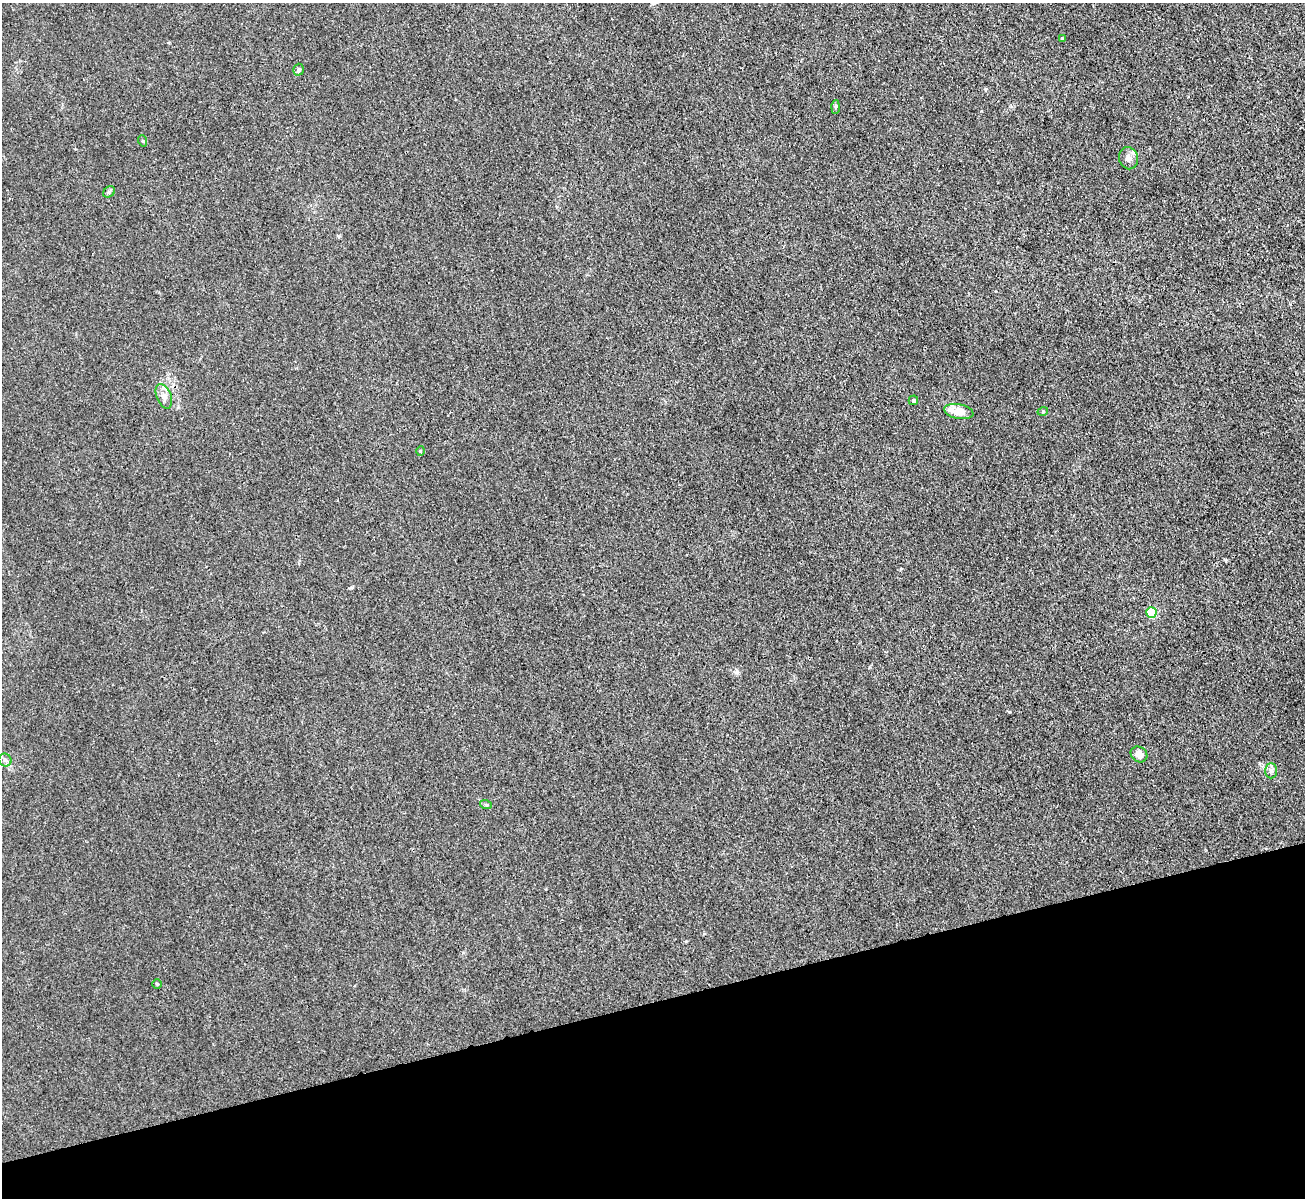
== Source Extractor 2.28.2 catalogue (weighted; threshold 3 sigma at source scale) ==
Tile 14 of 4 x 4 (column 2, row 4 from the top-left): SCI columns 1305-2607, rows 145-1340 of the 5214 x 5196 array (HDU 1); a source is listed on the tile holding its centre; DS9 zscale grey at full resolution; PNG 1307 x 1200 px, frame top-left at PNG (2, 3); each listed source drawn as its Kron ellipse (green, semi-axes under 4 px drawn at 4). Shown black and unused: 16% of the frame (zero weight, under 3 of 4 exposures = <1% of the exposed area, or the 3 px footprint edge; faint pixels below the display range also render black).
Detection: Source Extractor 2.28.2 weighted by HDU 2 'WHT'; one run over the whole footprint, this tile lists its part. Background 0.0411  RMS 0.0057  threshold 0.0255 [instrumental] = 3 sigma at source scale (4.5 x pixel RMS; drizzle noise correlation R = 1.50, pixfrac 1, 0.05/0.05 arcsec/px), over >= 5 px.
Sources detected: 19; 2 inside a brighter listed object's ellipse — not listed separately; the other 17 listed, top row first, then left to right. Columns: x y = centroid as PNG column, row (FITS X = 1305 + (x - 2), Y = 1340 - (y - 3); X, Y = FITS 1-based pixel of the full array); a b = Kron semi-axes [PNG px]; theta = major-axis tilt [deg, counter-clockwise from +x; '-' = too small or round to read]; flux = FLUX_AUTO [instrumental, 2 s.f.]
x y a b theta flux
1062 39 4 3 - 0.7
299 70 6 5 - 1.5
835 107 7 4 88 0.92
143 141 5 3 - 0.57
1129 158 11 9 -70 3.1
109 192 6 5 - 0.98
164 396 13 7 -69 3.2
913 400 5 4 - 1.5
1043 411 5 3 - 0.55
959 412 15 7 -12 7.9
420 451 5 3 - 0.47
1151 613 5 5 - 33
1139 754 9 7 -40 4.9
5 760 6 6 - 1.7
1271 771 7 6 - 1.7
486 805 6 3 -19 0.76
157 984 5 4 - 0.65
Unlisted compact peaks at least as high as the median listed source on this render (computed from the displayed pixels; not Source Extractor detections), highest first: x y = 737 672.